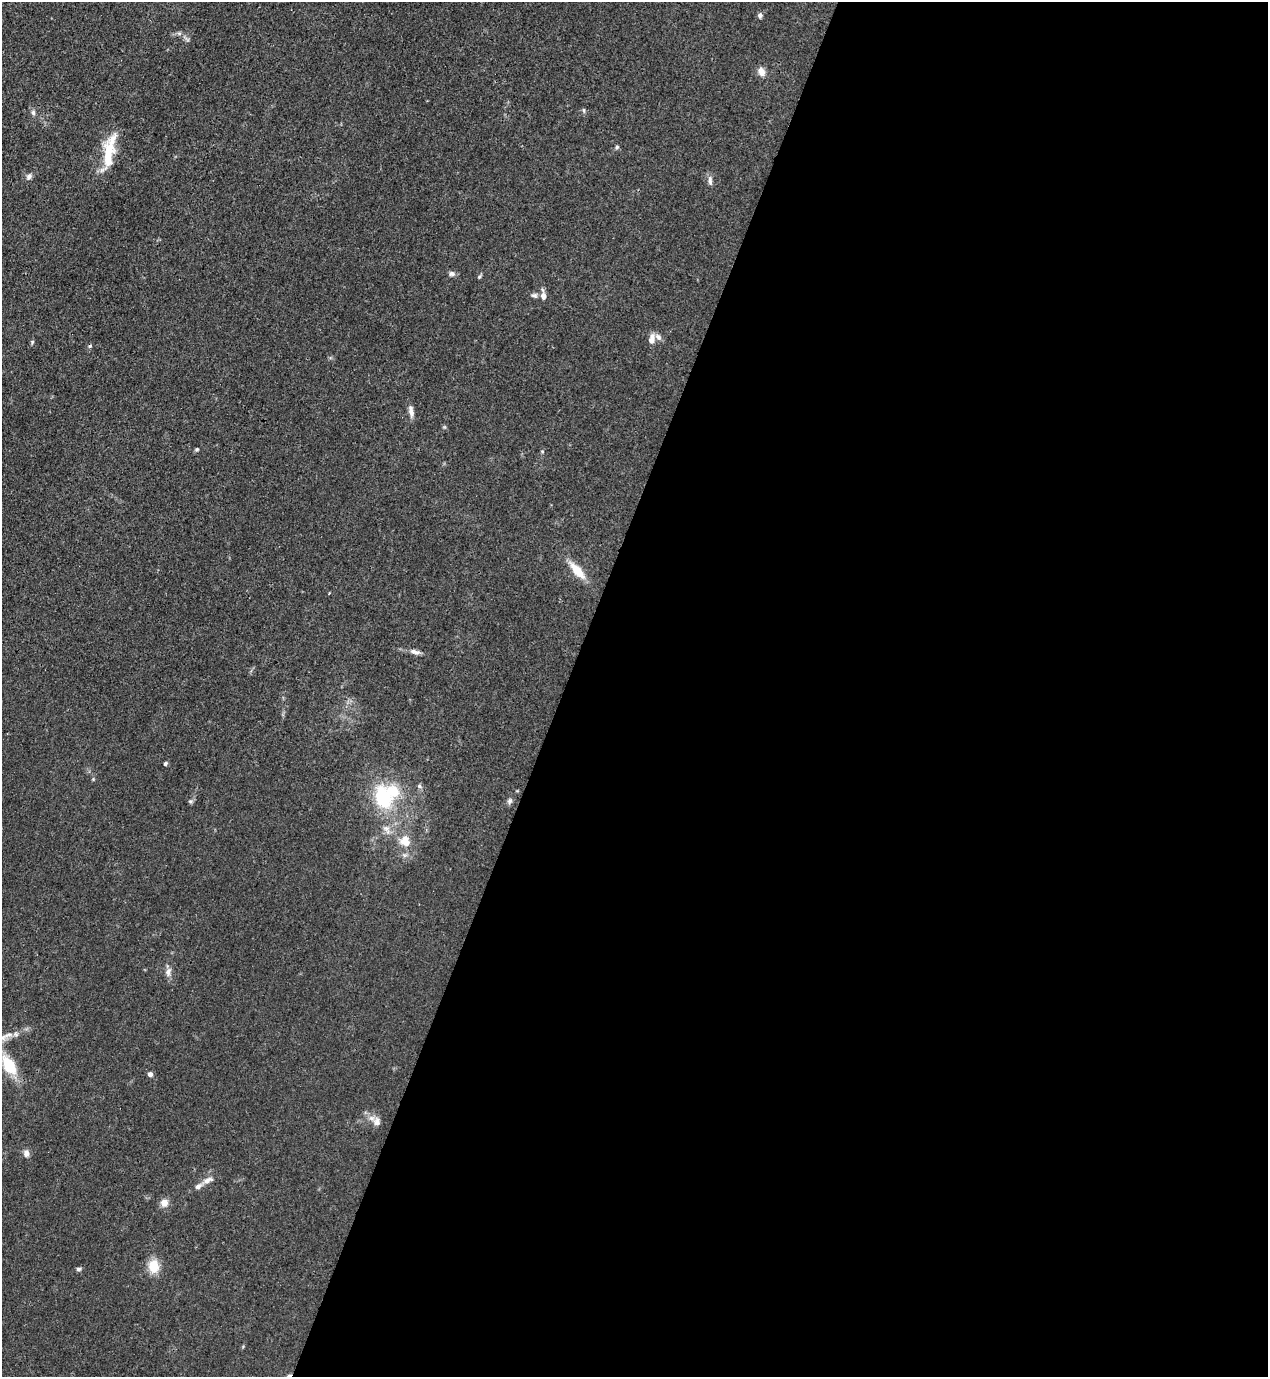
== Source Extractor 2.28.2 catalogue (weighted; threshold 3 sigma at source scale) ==
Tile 12 of 4 x 4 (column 4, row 3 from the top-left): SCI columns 4152-5417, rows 1416-2790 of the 5639 x 5578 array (HDU 1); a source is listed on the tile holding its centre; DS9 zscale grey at full resolution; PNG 1270 x 1379 px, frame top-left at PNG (2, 2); no overlay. Shown black and unused: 56% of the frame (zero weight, under 3 of 4 exposures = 7% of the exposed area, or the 3 px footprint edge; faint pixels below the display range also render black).
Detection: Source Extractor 2.28.2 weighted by HDU 2 'WHT'; one run over the whole footprint, this tile lists its part. Background 0.0149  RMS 0.0024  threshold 0.011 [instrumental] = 3 sigma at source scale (4.5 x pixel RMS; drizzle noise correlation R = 1.50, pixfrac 1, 0.05/0.05 arcsec/px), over >= 5 px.
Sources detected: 42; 2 inside a brighter object's white glare — not listed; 2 inside a brighter listed object's ellipse — not listed separately; the other 38 listed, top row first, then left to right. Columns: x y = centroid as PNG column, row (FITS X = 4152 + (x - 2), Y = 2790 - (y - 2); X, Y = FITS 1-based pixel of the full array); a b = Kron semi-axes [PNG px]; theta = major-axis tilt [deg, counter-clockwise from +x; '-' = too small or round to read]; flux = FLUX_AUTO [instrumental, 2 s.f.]
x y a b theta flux
760 15 7 6 - 0.63
761 72 10 8 -69 1.7
584 110 6 4 -89 0.35
33 113 8 6 -86 0.64
617 147 5 5 - 0.38
108 151 39 13 74 8.6
29 176 8 7 - 0.81
710 181 14 5 -85 1
452 274 9 6 1 0.78
479 277 7 4 59 0.33
534 295 8 6 -14 0.64
543 296 8 7 - 1.4
652 339 13 7 77 1.8
32 342 5 5 - 0.33
90 346 6 4 22 0.36
411 411 16 6 -80 1.4
196 449 5 5 - 0.34
542 451 5 3 - 0.24
577 571 23 9 -48 4.8
329 593 3 2 - 0.19
415 652 15 6 -15 1.2
165 764 5 4 - 0.44
419 786 6 5 - 0.5
383 798 31 21 -71 16
190 801 6 5 - 0.41
510 801 8 6 61 0.72
386 828 11 8 -1 1.4
405 841 16 14 -60 4.1
168 972 10 7 80 1.2
8 1035 28 6 19 3
9 1065 21 12 -59 8.2
150 1074 4 4 - 1.3
377 1122 12 10 -76 1.7
26 1153 9 7 -85 1.1
208 1180 16 7 22 1.5
164 1203 9 8 - 1.9
153 1266 14 11 -87 4.8
78 1269 6 5 - 0.51
Isophote crosses this tile's border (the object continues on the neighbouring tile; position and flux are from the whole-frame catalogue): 2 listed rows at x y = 8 1035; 9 1065